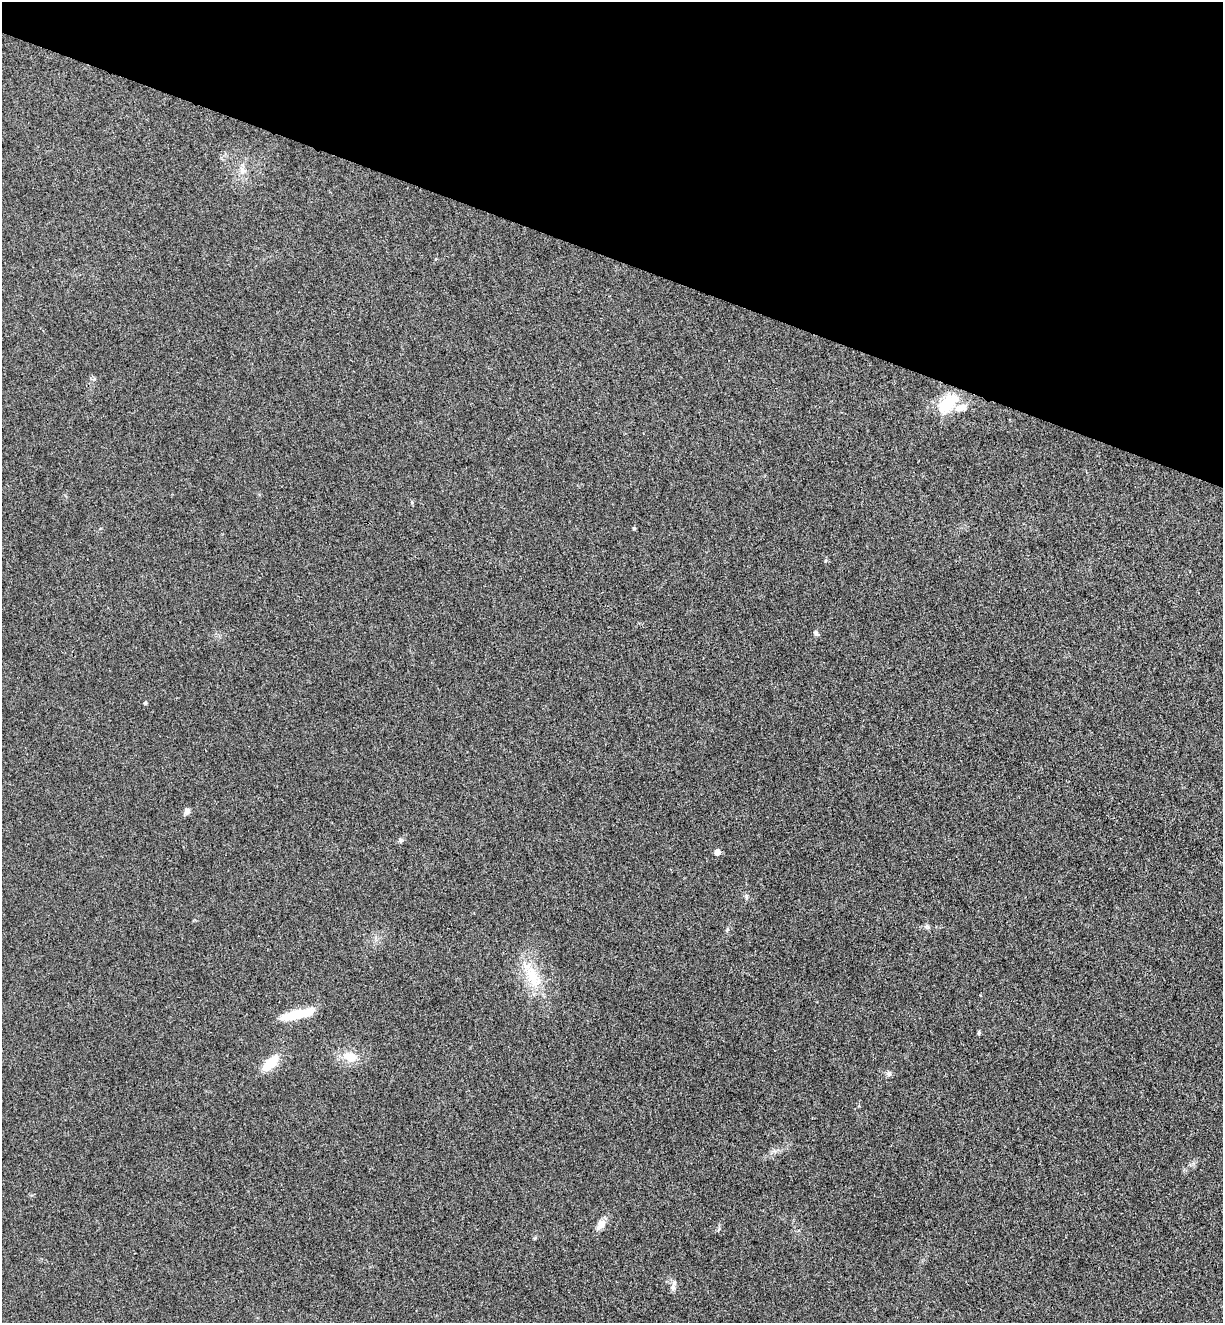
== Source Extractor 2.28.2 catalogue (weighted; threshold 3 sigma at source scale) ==
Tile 2 of 4 x 4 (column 2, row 1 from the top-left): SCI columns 1406-2626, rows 3989-5309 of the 5380 x 5331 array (HDU 1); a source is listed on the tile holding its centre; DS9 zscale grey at full resolution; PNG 1225 x 1325 px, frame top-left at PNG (2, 2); no overlay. Shown black and unused: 19% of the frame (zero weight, under 3 of 4 exposures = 6% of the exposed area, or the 3 px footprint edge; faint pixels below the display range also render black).
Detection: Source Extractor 2.28.2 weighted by HDU 2 'WHT'; one run over the whole footprint, this tile lists its part. Background 0.0355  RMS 0.0053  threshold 0.0239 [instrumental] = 3 sigma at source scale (4.5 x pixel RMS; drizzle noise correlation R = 1.50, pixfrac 1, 0.05/0.05 arcsec/px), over >= 5 px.
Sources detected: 21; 2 inside a brighter object's white glare — not listed; the other 19 listed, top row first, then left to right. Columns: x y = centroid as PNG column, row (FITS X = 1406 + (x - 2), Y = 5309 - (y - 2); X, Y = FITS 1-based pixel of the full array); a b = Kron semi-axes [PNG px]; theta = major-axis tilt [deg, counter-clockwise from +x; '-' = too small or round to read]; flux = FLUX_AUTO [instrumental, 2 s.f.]
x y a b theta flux
242 170 11 7 89 2.7
946 405 15 8 43 30
961 408 17 8 16 5.6
634 528 4 4 - 0.76
826 560 6 3 71 0.61
816 633 8 5 -53 1.3
145 703 4 4 - 0.67
187 811 10 7 56 1.7
400 840 7 4 -71 0.86
717 852 6 5 - 3.2
746 897 8 4 -82 0.93
532 976 34 18 -60 18
299 1014 21 12 10 11
979 1033 5 5 - 0.65
350 1057 15 11 -14 8.8
270 1063 23 11 44 10
889 1073 6 6 - 1.2
601 1225 15 9 53 4.1
673 1287 12 6 83 2.1